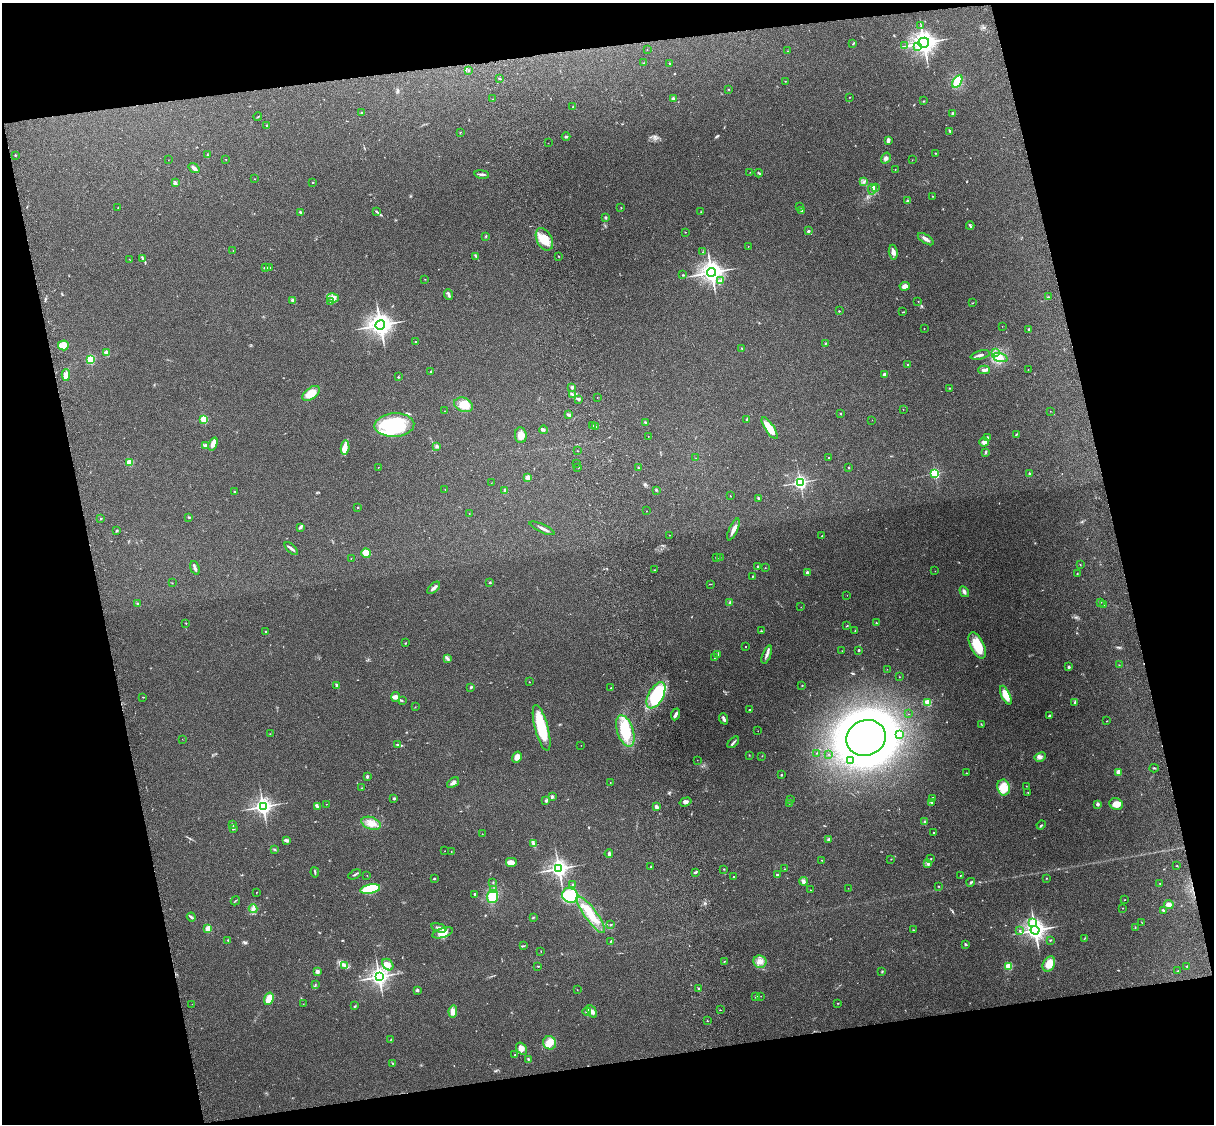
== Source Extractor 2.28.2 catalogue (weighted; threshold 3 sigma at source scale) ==
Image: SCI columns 120-4967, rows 165-4651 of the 5088 x 4928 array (HDU 1 of 3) = the unmasked area's bounding box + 8 px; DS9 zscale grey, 4 x 4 block average (1 PNG px = mean of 4 x 4 image px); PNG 1216 x 1126 px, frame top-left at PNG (2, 3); each listed source drawn as its Kron ellipse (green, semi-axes under 4 px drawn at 4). Shown black and unused: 25% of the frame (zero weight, under 3 of 4 exposures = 6% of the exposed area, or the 3 px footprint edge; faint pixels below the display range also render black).
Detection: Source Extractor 2.28.2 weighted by HDU 2 'WHT'. Background 0.264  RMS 0.0089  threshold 0.0402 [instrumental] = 3 sigma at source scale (4.5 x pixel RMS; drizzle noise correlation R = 1.50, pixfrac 1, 0.05/0.05 arcsec/px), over >= 5 px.
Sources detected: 406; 2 too faint to see at this stretch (4 x 4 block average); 1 cosmic-ray / hot-pixel residue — neither listed nor drawn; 5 coinciding with a brighter row at this scale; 16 inside a brighter listed object's ellipse — not listed separately; the other 382 listed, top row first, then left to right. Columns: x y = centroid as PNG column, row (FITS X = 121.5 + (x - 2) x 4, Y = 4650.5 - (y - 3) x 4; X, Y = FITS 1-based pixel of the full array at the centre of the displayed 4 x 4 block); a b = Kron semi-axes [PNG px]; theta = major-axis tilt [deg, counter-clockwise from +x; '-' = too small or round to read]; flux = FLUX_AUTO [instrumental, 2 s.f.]
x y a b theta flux
921 25 2 2 - 2.8
924 43 5 5 - 3200
853 44 3 2 - 4.3
905 46 2 2 - 1.9
918 47 2 2 - 25
647 50 2 2 - 1
787 51 2 2 - 1.5
644 63 4 2 - 3.8
669 63 2 2 - 8.5
469 70 2 2 - 4.5
499 79 2 2 - 3.9
785 81 2 2 - 1.9
957 81 7 3 59 130
728 89 2 2 - 1.9
850 97 2 2 - 1.8
492 99 2 2 - 3.4
673 99 2 2 - 49
924 101 2 2 - 3.6
573 107 2 2 - 2.7
362 113 2 2 - 2
953 113 3 3 - 5.8
258 117 4 2 - 3.8
267 125 3 2 - 5.1
950 131 3 2 - 7.6
460 132 2 2 - 2.4
566 137 4 2 - 6.5
888 140 4 2 - 18
548 143 2 2 - 0.92
935 153 2 2 - 2.8
15 155 2 2 - 8.5
207 155 3 2 - 3.5
886 158 5 4 - 15
225 159 2 2 - 1.5
168 160 2 2 - 1.2
912 160 2 2 - 1.1
194 168 6 2 -35 23
895 169 2 2 - 1.9
750 172 2 2 - 1.2
759 173 4 2 - 4.9
482 174 7 2 -8 13
254 179 2 2 - 1.3
864 182 3 2 - 5.7
175 183 4 2 - 9.5
313 183 2 2 - 7.5
876 187 2 2 - 2.7
872 189 5 3 - 12
932 196 2 2 - 2.9
908 201 3 2 - 5.8
799 206 2 2 - 1.5
118 208 2 2 - 1.7
621 208 2 2 - 2.6
802 210 3 3 - 9
376 211 4 2 - 6.9
300 212 2 2 - 7.8
701 212 2 2 - 1.6
605 217 2 2 - 3.1
970 226 4 2 - 5.1
808 231 3 2 - 6.6
685 232 2 2 - 2.1
486 236 3 2 - 4
544 239 12 7 -62 100
926 239 9 3 -32 21
748 246 2 2 - 1.9
233 250 2 2 - 1.2
703 252 2 2 - 1.5
893 252 7 4 -83 21
476 256 4 2 - 7
559 256 2 2 - 1.9
143 258 4 2 - 7.8
130 260 2 2 - 1.6
269 267 2 2 - 7.7
265 268 4 2 - 11
711 272 4 4 - 3200
683 275 2 2 - 5
425 279 2 2 - 1.8
721 280 4 2 - 7.6
905 286 5 4 - 28
449 295 5 2 - 9.8
1048 297 2 2 - 3.3
333 298 6 4 -13 28
292 300 2 2 - 44
918 301 2 2 - 1.6
331 302 2 2 - 2.4
973 303 2 2 - 1.3
839 311 2 2 - 2.4
903 312 4 2 - 2.5
380 325 5 4 - 3500
1002 326 2 2 - 0.96
924 328 2 2 - 2.7
1029 329 2 2 - 15
415 342 2 2 - 3
825 343 3 2 - 3.1
63 345 5 5 - 55
741 348 2 2 - 2.5
107 353 2 2 - 140
996 353 3 2 - 8.1
980 355 10 2 14 15
1000 358 8 4 -17 29
90 359 2 2 - 450
908 365 2 2 - 16
984 370 6 3 -1 17
1028 370 2 2 - 1.9
431 371 4 2 - 5.6
884 374 4 3 - 12
66 375 6 4 88 34
398 377 2 2 - 3.3
572 387 2 2 - 15
950 388 2 2 - 1.6
311 393 10 5 36 87
573 395 4 2 - 6
597 397 2 2 - 1.2
578 399 3 2 - 15
464 405 10 7 -23 78
903 409 2 2 - 1.3
445 411 2 2 - 1.6
1050 411 2 2 - 1.3
569 414 4 2 - 9.8
840 414 2 2 - 3.5
204 419 2 2 - 320
747 419 2 2 - 26
872 420 2 2 - 1.5
645 423 4 2 - 5.5
394 425 20 12 3 380
593 426 2 2 - 1.9
596 427 2 2 - 1.6
770 428 12 4 -56 96
543 430 4 3 - 9.8
1016 434 3 2 - 3.4
521 435 8 6 -85 36
648 436 2 2 - 1.3
988 438 2 2 - 26
984 442 5 4 - 20
213 444 7 4 68 34
205 446 4 3 - 11
345 447 7 4 86 29
436 447 2 2 - 3.7
577 451 2 2 - 1.7
986 452 3 2 - 4.4
696 458 2 2 - 0.71
829 458 2 2 - 2.5
129 462 2 2 - 230
576 463 2 2 - 2.5
378 467 2 2 - 2.5
578 467 2 2 - 3.1
848 467 2 2 - 2.6
638 468 2 2 - 4.1
935 473 2 2 - 570
1030 474 3 2 - 4
528 478 3 3 - 28
800 482 3 3 - 1200
491 483 2 2 - 1
445 489 2 2 - 2.3
656 490 3 2 - 4.5
235 491 2 2 - 3.4
505 491 3 2 - 9.1
730 496 2 2 - 2
758 498 2 2 - 21
357 508 2 2 - 1.9
646 511 2 2 - 1.1
469 514 2 2 - 1.6
189 517 3 2 - 4.8
101 519 2 2 - 2.7
300 527 4 3 - 10
542 528 13 2 -25 19
733 529 12 3 65 32
117 531 3 2 - 6.4
669 535 2 2 - 1.5
822 536 2 2 - 3.7
291 548 8 2 -41 14
366 553 5 4 - 71
351 558 2 2 - 1
716 558 2 2 - 3.7
720 558 2 2 - 1.1
1080 565 2 2 - 1.9
758 566 2 2 - 5.6
195 568 7 2 -72 13
765 568 2 2 - 1.9
655 570 2 2 - 2.3
935 571 2 2 - 0.8
807 573 2 2 - 42
1077 574 2 2 - 5.1
752 577 3 2 - 3.3
172 583 2 2 - 1.6
489 583 2 2 - 2.7
710 584 2 2 - 1.9
434 588 8 2 41 17
964 592 6 3 -58 13
847 595 2 2 - 1.1
1100 602 3 2 - 4
137 603 2 2 - 3
730 603 3 2 - 5.2
1103 605 2 2 - 1.9
801 607 2 2 - 1.1
186 623 2 2 - 2.8
876 623 2 2 - 3.8
847 626 3 2 - 2.6
265 631 2 2 - 5.1
761 631 3 2 - 3.6
855 631 2 2 - 2.1
405 643 3 2 - 3
977 645 14 6 -64 130
745 646 2 2 - 2.4
859 650 2 2 - 5.8
842 651 2 2 - 1.2
718 654 2 2 - 1.7
767 655 9 2 68 18
714 658 2 2 - 1.8
447 659 2 2 - 5.6
1119 665 2 2 - 1.5
1069 667 2 2 - 11
887 669 2 2 - 1.2
899 677 2 2 - 1.6
529 682 2 2 - 2.1
336 685 3 2 - 7.6
802 685 2 2 - 2.6
471 687 3 2 - 6.3
611 688 2 2 - 3.4
656 695 14 7 62 290
1006 695 10 4 -65 84
143 697 2 2 - 2
396 697 5 4 - 16
402 700 2 2 - 3.3
928 702 2 2 - 250
1075 702 4 2 - 9
415 707 2 2 - 1.4
749 710 2 2 - 4.8
676 714 6 2 67 22
909 714 2 2 - 0.99
1049 715 3 2 - 5.8
724 719 6 2 -67 17
1107 721 2 2 - 1.9
981 724 3 2 - 2.7
542 728 24 6 -75 230
625 731 16 8 -72 210
758 731 2 2 - 1.2
270 734 2 2 - 2
899 734 4 3 - 10
866 738 20 17 23 5400
182 739 2 2 - 0.81
733 742 7 2 44 11
398 745 4 2 - 6.1
581 745 2 2 - 1.2
817 753 2 2 - 1.9
828 754 2 2 - 0.99
749 755 2 2 - 2.1
762 756 2 2 - 1.4
517 757 6 4 58 31
1040 757 6 4 28 18
697 760 2 2 - 1.4
850 760 2 2 - 8.2
1154 768 4 2 - 4.2
1118 772 3 2 - 42
966 773 2 2 - 3
781 775 2 2 - 5.8
367 777 2 2 - 9.4
610 782 2 2 - 3
453 783 7 3 38 15
1026 786 2 2 - 1.6
1003 787 8 6 -80 96
361 788 2 2 - 2.6
1028 792 2 2 - 2
552 797 3 2 - 9.4
394 798 3 2 - 5.7
791 799 2 2 - 2.4
932 799 3 2 - 7.7
546 801 3 2 - 5.9
686 802 6 3 17 14
931 802 3 2 - 4.7
789 803 2 2 - 2.9
326 804 2 2 - 1.2
1098 804 2 2 - 48
1116 804 7 5 -27 41
263 806 3 3 - 2100
317 807 4 2 - 5.8
656 807 3 2 - 19
925 822 3 2 - 6.3
371 823 10 6 -20 53
232 825 4 2 - 4
1041 825 4 2 - 5
234 829 3 2 - 3.2
934 833 2 2 - 2.8
482 834 2 2 - 2
829 839 3 2 - 8.5
287 840 4 2 - 7.4
533 844 4 2 - 7.9
275 850 2 2 - 2.1
445 851 2 2 - 1.1
451 851 2 2 - 1.5
609 854 4 2 - 14
931 858 2 2 - 2.4
891 859 2 2 - 1.9
822 860 2 2 - 1.4
511 863 6 5 - 30
927 863 2 2 - 3.2
1177 866 2 2 - 2.6
651 867 2 2 - 2.6
559 868 3 3 - 2100
724 869 2 2 - 2.1
785 869 2 2 - 2.5
315 872 5 2 - 7
695 872 3 2 - 6.4
355 874 7 2 27 6
367 875 2 2 - 1.3
777 875 3 3 - 10
960 876 3 2 - 2.5
733 877 2 2 - 5.8
1046 878 2 2 - 2.8
434 879 3 2 - 3.6
803 881 4 4 - 12
493 882 2 2 - 3.2
971 882 4 2 - 6
1160 883 2 2 - 1.9
572 885 2 2 - 3.3
939 886 2 2 - 2.2
848 888 2 2 - 1.1
370 889 10 4 11 260
494 890 2 2 - 6.3
810 890 2 2 - 1.2
257 892 2 2 - 1.6
475 894 3 2 - 8.1
570 895 8 7 - 200
493 897 6 5 - 120
1124 900 2 2 - 1.8
235 901 5 2 - 3.1
1169 904 5 3 - 33
1122 908 2 2 - 1.2
253 909 4 3 - 14
1163 910 2 2 - 5.7
591 915 22 6 -54 120
191 917 4 2 - 13
533 917 3 2 - 3.7
1032 923 2 2 - 120
1142 923 2 2 - 1.6
611 925 2 2 - 2.5
1135 927 2 2 - 2.7
208 928 4 3 - 28
439 928 8 3 -18 22
913 930 2 2 - 1.9
1035 930 4 4 - 2600
1020 931 2 2 - 3.4
443 933 11 5 18 46
1084 939 3 2 - 3.4
228 940 2 2 - 3.6
1050 940 3 2 - 3.6
610 942 2 2 - 2.4
966 944 3 2 - 8.7
524 946 2 2 - 2.4
541 951 2 2 - 1.3
724 962 2 2 - 2
760 962 6 6 - 35
388 964 6 5 - 31
1049 964 8 6 62 67
345 966 3 2 - 4.7
538 966 3 2 - 2.8
1009 966 2 2 - 290
1187 966 2 2 - 7.9
317 971 3 3 - 19
882 971 3 2 - 3.1
1178 971 2 2 - 1.4
379 977 3 3 - 2300
315 985 3 2 - 4.5
698 989 3 2 - 4.9
417 990 2 2 - 38
577 990 2 2 - 1.2
761 996 2 2 - 0.96
756 997 3 3 - 7.2
269 999 6 4 73 68
838 1003 2 2 - 3.1
192 1004 2 2 - 1
303 1004 2 2 - 1.1
355 1006 2 2 - 3.7
721 1010 2 2 - 1.1
453 1011 6 4 83 25
587 1012 4 2 - 9.5
592 1012 7 4 -60 21
707 1021 2 2 - 1.6
391 1039 2 2 - 2.2
550 1043 7 6 - 57
521 1048 6 5 - 31
515 1055 2 2 - 2.8
528 1059 3 2 - 4.5
392 1063 2 2 - 2.7
Diffuse or blended objects may show on this block-average render without a row.